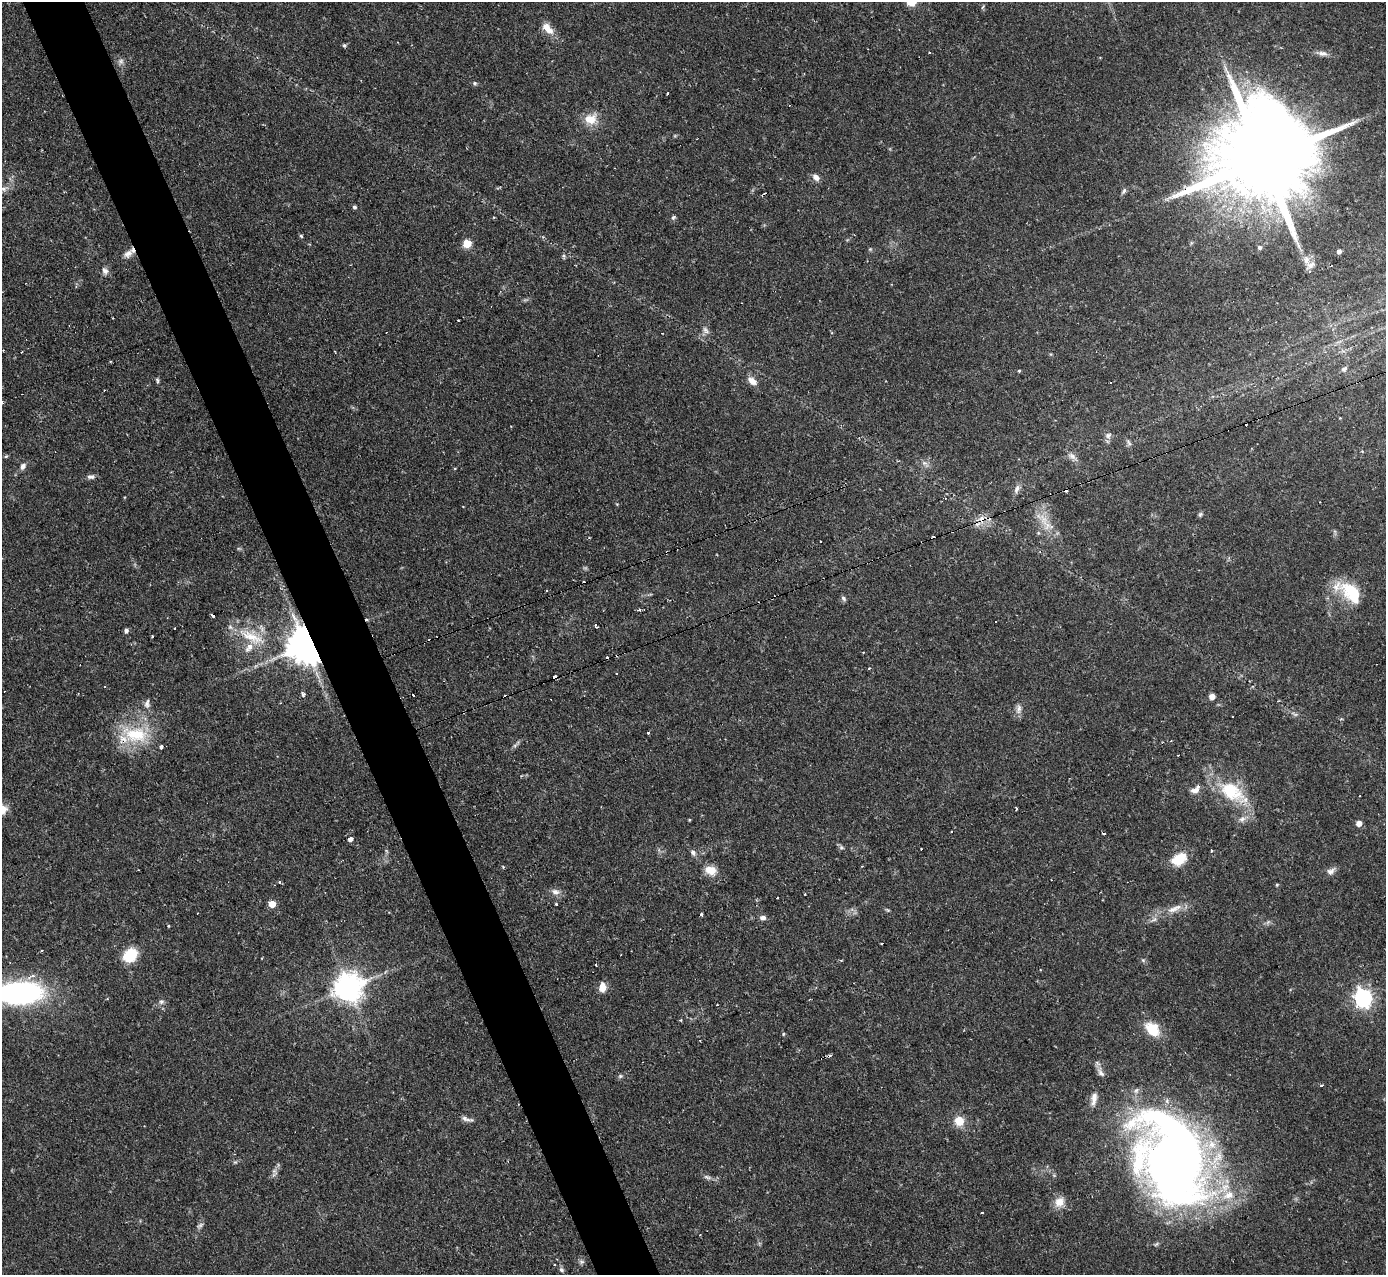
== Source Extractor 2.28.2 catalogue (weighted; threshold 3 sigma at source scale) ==
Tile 11 of 4 x 4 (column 3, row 3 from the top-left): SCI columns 2767-4150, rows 1419-2691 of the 5533 x 5515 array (HDU 1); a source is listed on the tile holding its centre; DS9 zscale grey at full resolution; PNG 1388 x 1277 px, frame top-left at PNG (2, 2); no overlay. Shown black and unused: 5% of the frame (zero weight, under 2 of 3 exposures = <1% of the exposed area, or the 3 px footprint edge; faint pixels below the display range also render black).
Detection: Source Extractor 2.28.2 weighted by HDU 2 'WHT'; one run over the whole footprint, this tile lists its part. Background 0.121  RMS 0.0064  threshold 0.0289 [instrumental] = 3 sigma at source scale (4.5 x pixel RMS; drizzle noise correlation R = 1.50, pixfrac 1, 0.05/0.05 arcsec/px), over >= 5 px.
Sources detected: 143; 1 too faint to see at this stretch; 3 inside a brighter object's white glare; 23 cosmic-ray / hot-pixel residue — not listed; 5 inside a brighter listed object's ellipse — not listed separately; the other 111 listed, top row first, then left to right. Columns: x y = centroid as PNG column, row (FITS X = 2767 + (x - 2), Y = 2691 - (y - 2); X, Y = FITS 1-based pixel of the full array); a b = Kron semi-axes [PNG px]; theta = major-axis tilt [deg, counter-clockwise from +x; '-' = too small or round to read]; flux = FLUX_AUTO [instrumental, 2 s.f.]
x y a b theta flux
982 7 5 3 - 0.9
547 28 17 8 -48 7.4
344 45 5 5 - 1
929 53 3 2 - 0.82
1322 53 13 7 -10 3.1
121 61 8 7 - 2.2
475 83 6 5 - 1.1
590 119 15 13 17 11
1264 159 34 25 28 16000
816 177 11 8 -41 3.2
4 189 8 7 - 2.9
1124 191 8 5 54 1.5
354 207 5 4 - 1.3
673 217 6 5 - 1.2
301 236 5 4 - 0.86
467 243 5 5 - 23
1260 247 6 5 - 1.3
870 249 5 5 - 0.78
1339 251 4 4 - 2.3
128 254 14 9 42 4.6
1306 260 12 8 -85 3.8
105 271 10 8 -61 2.8
706 330 12 7 -51 2.7
662 333 3 2 - 0.43
1051 354 5 3 - 0.64
1344 369 7 5 39 2.1
1019 371 4 4 - 0.68
157 380 7 4 -73 1.1
752 381 13 8 -40 4.8
1129 443 11 4 -51 1.5
6 456 5 4 - 0.79
1072 456 13 7 -31 3.3
924 463 8 6 -1 2.1
23 466 9 7 61 2.7
91 477 10 6 -2 2.2
1017 489 13 6 69 3.2
1200 515 7 5 63 1.2
1044 520 23 11 -50 12
546 591 3 2 - 1.1
1351 593 33 18 -50 26
843 598 8 6 -48 1.5
639 610 4 3 - 1.7
213 615 3 3 - 3
596 626 5 2 - 1.3
174 629 3 3 - 1.4
126 631 5 4 - 2
153 637 3 3 - 1.1
253 638 34 13 -21 21
305 645 10 9 - 1800
869 668 3 2 - 1.1
555 677 4 3 - 11
304 694 4 3 - 3.2
1212 696 6 5 - 3.9
147 704 13 7 83 3.2
1019 709 14 7 81 3.3
1295 714 7 4 -18 1.2
648 733 3 3 - 0.79
135 734 39 22 -9 34
1195 790 13 8 39 4.4
1231 791 36 22 -33 34
1016 809 3 3 - 2.2
3 810 12 10 49 6.3
1242 819 10 7 36 3.3
689 820 3 3 - 0.63
1359 823 5 5 - 5.3
350 839 5 5 - 2.9
841 847 7 5 -18 1.4
921 849 2 2 - 0.56
1211 850 4 2 - 0.64
693 852 8 5 -50 2.1
1179 859 19 13 33 14
711 870 15 11 -15 8
1331 871 12 8 28 3.1
279 883 3 3 - 2.6
1277 885 4 4 - 0.71
555 892 12 7 -16 3.4
777 898 3 2 - 1
272 904 5 5 - 10
556 904 3 3 - 1.3
1174 909 24 8 23 7.8
888 910 8 3 -32 0.89
701 914 4 3 - 1.2
763 918 8 6 -5 2.3
168 926 4 3 - 0.69
882 943 3 3 - 1.3
130 955 15 12 45 21
841 960 4 3 - 0.75
1143 960 5 5 - 0.89
596 964 3 3 - 1.8
602 987 10 7 85 6.9
348 988 9 9 - 870
20 993 45 21 3 140
1363 998 7 7 - 260
161 1002 7 6 - 1.8
680 1020 3 3 - 1.2
1152 1029 16 11 -48 18
783 1034 5 4 - 0.79
1101 1072 15 7 -62 3.3
620 1076 7 5 2 1.2
1094 1099 17 7 78 4.5
467 1119 18 5 -13 2.8
959 1121 7 7 - 14
1175 1160 96 56 -86 510
274 1171 7 6 - 2
707 1177 11 5 -20 2
1228 1195 17 11 18 12
1059 1202 14 12 40 6.8
700 1235 3 2 - 1.3
581 1262 8 5 5 1.4
554 1265 3 2 - 0.95
561 1270 7 5 -46 1.6
Overlapping masked pixels (flux is a lower limit): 4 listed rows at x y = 1264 159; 305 645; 555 677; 135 734
Isophote crosses this tile's border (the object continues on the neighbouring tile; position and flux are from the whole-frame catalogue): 2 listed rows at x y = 3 810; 20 993
Unlisted compact peaks at least as high as the median listed source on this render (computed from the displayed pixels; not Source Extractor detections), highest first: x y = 1108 435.